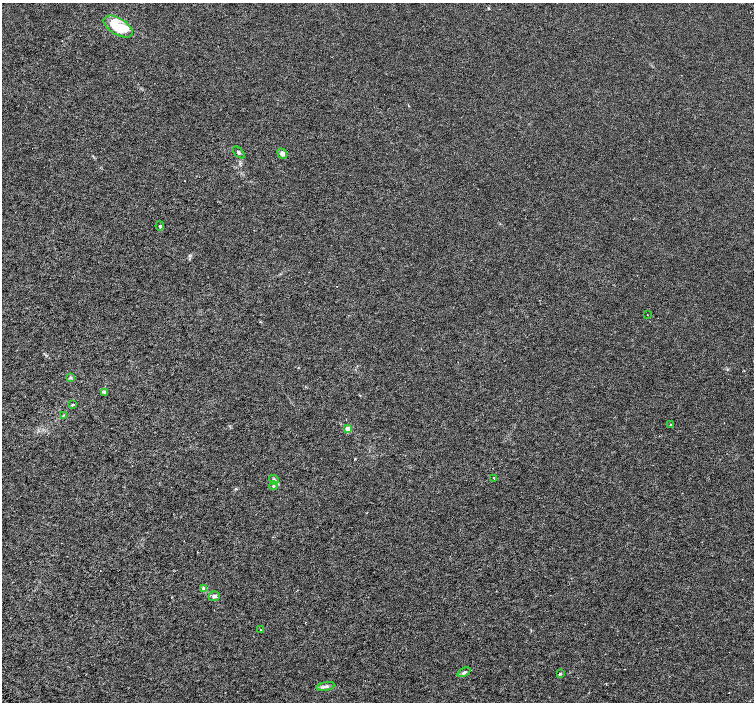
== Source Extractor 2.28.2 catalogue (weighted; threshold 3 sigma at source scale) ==
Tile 7 of 4 x 4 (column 3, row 2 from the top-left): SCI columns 3013-4515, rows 3004-4403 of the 6019 x 5941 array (HDU 1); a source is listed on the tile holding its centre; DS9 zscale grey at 2 x 2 block average (1 PNG px = mean of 2 x 2 image px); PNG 756 x 704 px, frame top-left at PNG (2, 3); each listed source drawn as its Kron ellipse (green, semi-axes under 4 px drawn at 4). Shown black and unused: <1% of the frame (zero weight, under 3 of 6 exposures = <1% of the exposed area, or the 3 px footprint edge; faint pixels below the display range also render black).
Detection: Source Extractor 2.28.2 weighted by HDU 2 'WHT'; one run over the whole footprint, this tile lists its part. Background 9.83e-04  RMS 0.0017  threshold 0.00705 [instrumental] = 3 sigma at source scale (4.09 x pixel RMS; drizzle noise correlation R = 1.36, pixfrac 0.8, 0.0396/0.0396 arcsec/px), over >= 5 px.
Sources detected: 20; all 20 listed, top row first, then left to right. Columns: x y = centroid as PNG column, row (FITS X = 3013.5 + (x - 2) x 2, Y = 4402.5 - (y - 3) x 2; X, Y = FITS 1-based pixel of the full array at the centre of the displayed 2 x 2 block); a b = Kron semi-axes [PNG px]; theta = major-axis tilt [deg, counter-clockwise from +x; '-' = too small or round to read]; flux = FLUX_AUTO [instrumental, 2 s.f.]
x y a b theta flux
118 27 16 8 -31 16
238 152 7 2 -42 0.5
282 154 5 4 - 1.5
160 226 4 3 - 0.36
647 315 2 2 - 0.12
71 378 4 3 - 0.42
104 392 3 2 - 0.36
73 404 3 3 - 0.32
63 415 4 2 - 0.22
671 425 3 2 - 0.24
348 429 3 3 - 2.5
494 478 3 2 - 0.21
274 480 5 4 - 0.83
273 486 4 3 - 0.47
204 589 2 2 - 4.1
214 596 6 5 - 0.96
260 629 2 2 - 0.15
464 672 7 3 27 0.78
560 674 2 2 - 0.84
326 686 9 4 10 1.1
Diffuse or blended objects may show on this block-average render without a row.